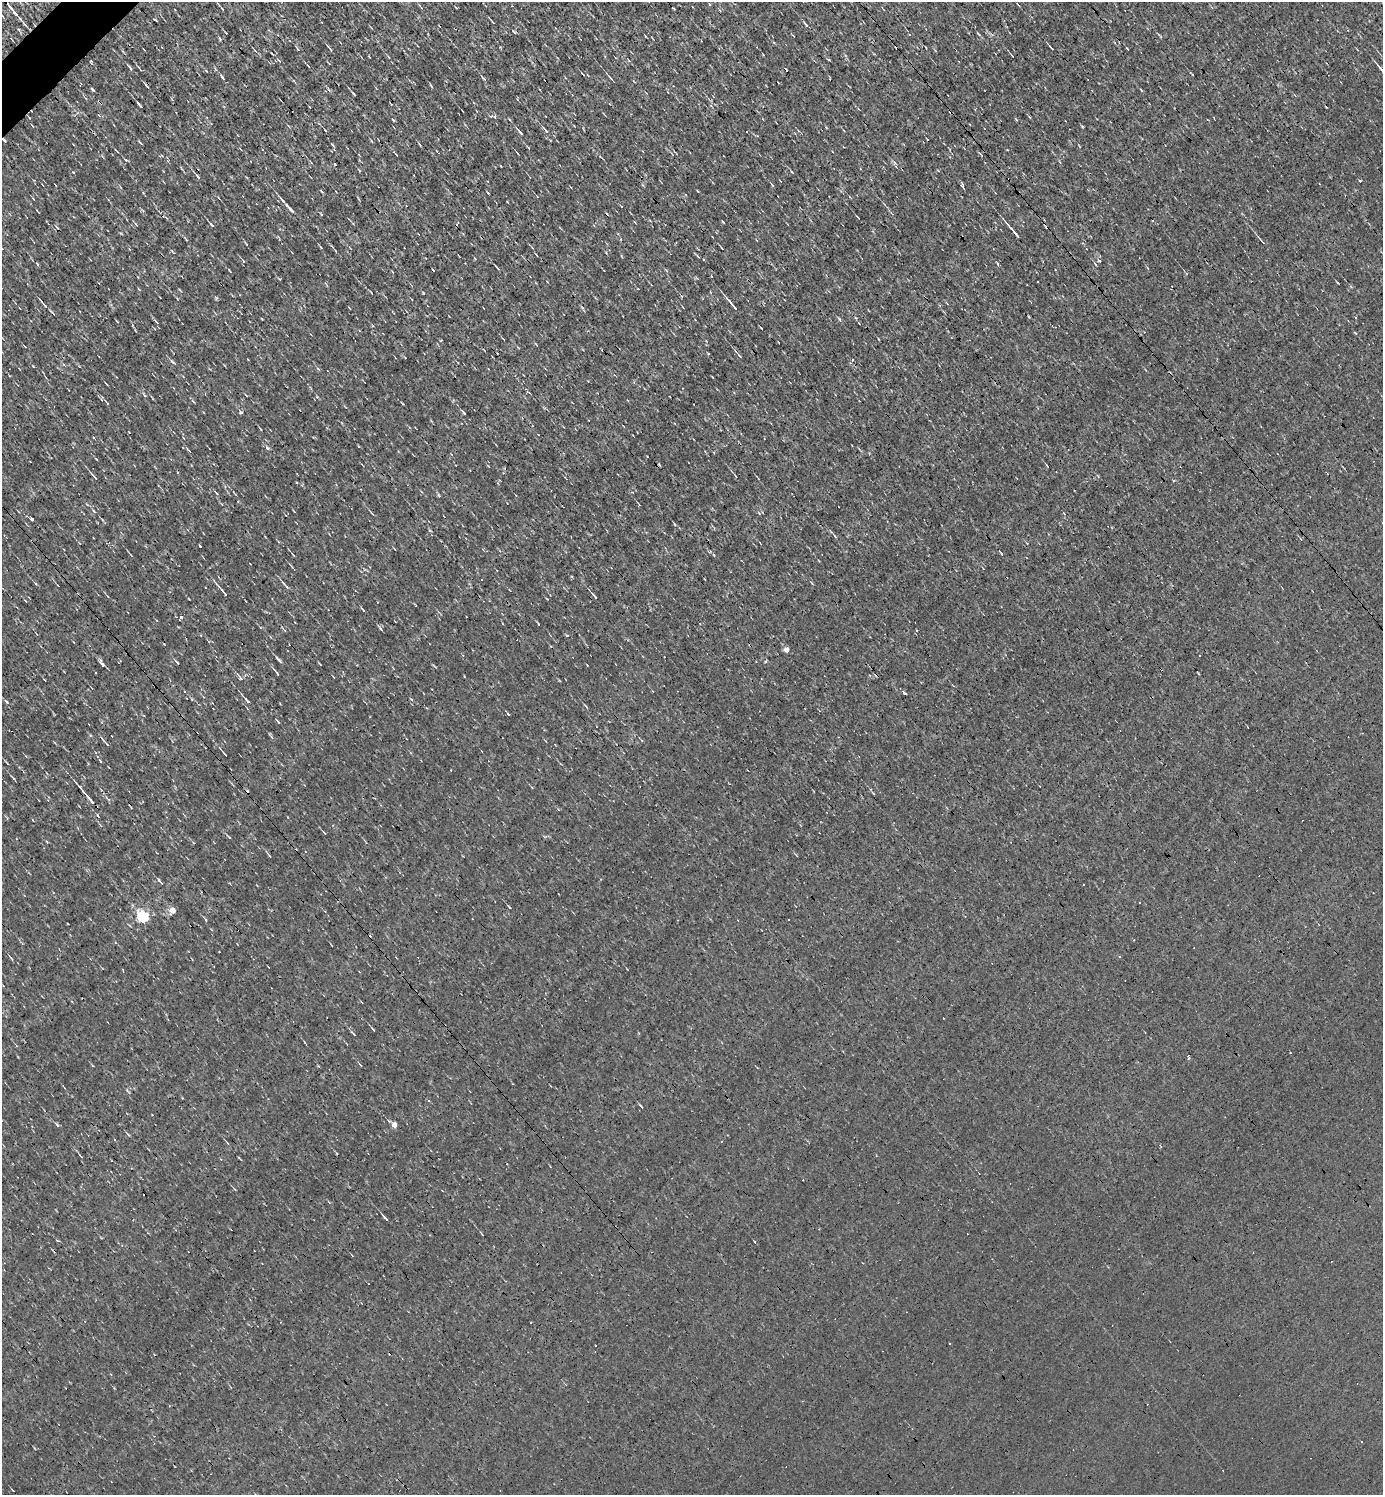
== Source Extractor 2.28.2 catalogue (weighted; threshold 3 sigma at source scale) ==
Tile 11 of 4 x 4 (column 3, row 3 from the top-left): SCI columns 2915-4295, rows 1494-2986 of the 5973 x 5973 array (HDU 1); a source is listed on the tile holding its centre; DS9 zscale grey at full resolution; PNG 1385 x 1497 px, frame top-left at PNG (2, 2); no overlay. Shown black and unused: <1% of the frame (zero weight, under 3 of 4 exposures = <1% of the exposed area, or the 3 px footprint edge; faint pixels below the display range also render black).
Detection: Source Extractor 2.28.2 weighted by HDU 2 'WHT'; one run over the whole footprint, this tile lists its part. Background 9.75e-05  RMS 0.041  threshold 0.185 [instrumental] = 3 sigma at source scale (4.5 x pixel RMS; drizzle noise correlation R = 1.50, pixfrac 1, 0.05/0.05 arcsec/px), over >= 5 px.
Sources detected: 138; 24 cosmic-ray / hot-pixel residue — not listed; the other 114 listed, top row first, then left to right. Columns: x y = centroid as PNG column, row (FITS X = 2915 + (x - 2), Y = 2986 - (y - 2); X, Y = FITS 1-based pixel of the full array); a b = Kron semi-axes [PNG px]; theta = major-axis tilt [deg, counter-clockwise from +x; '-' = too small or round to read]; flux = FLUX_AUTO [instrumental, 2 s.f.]
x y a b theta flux
10 7 21 3 -51 41
222 9 4 2 - 4.7
2 16 4 3 - 3.4
154 19 4 3 - 4.7
493 22 8 2 -49 4.5
1051 48 6 2 -47 5.2
298 49 6 3 -54 5.7
330 49 9 2 -54 6
1012 55 4 2 - 2.8
388 57 5 3 - 4
829 60 5 3 - 3.3
130 68 9 3 -50 7.3
1381 69 12 3 -50 10
583 74 4 2 - 3.8
222 77 9 3 -54 6.9
484 78 7 3 -45 5.9
610 78 9 2 -48 6.4
92 89 5 3 - 5.1
354 94 4 2 - 4.1
139 105 7 2 -51 9.9
495 116 4 3 - 11
763 119 3 2 - 3.5
1016 119 5 3 - 3.2
546 130 11 3 -47 11
520 132 9 3 -49 9.4
4 140 4 3 - 6.6
140 143 5 2 - 4.7
420 144 6 2 -70 4.3
528 147 6 2 -45 3.4
1007 150 3 2 - 3
126 160 5 3 - 4.3
311 162 5 3 - 3.8
895 163 6 4 -70 6.7
73 172 3 2 - 4.4
792 172 4 2 - 3
198 176 6 3 -53 13
772 185 5 3 - 3.7
290 209 15 4 -48 25
892 214 5 3 - 4
858 218 5 2 - 5.1
212 225 5 3 - 5.2
1014 232 22 2 -50 20
1262 241 12 3 -49 8.9
321 247 4 3 - 3.6
722 248 3 2 - 4.3
336 251 4 2 - 2.6
1099 260 4 3 - 18
243 261 5 3 - 3.7
497 268 8 2 -49 6.3
230 271 4 2 - 3.6
732 305 17 3 -50 22
45 306 8 4 -48 8.1
1356 318 3 3 - 7.2
839 319 6 3 -54 5.1
156 322 8 3 -49 6.6
133 325 4 3 - 3.6
536 344 4 3 - 3.1
708 354 3 2 - 4.5
740 356 7 3 -49 5.9
173 362 8 4 -43 7
318 369 5 4 - 4.7
101 399 5 3 - 5
107 403 4 3 - 3.4
241 412 3 3 - 14
463 412 8 3 -50 6.5
189 451 6 3 -47 4.7
96 459 4 2 - 3.2
736 476 4 2 - 2.7
94 477 11 3 -51 8.1
1173 480 4 3 - 4.1
94 511 5 3 - 3.9
372 513 6 3 -48 5.1
32 519 3 3 - 5.8
835 536 4 3 - 4.2
293 555 6 2 -55 4.1
286 586 12 3 -48 10
224 593 14 3 -51 16
595 596 9 3 -52 8.9
364 610 3 3 - 13
181 617 4 3 - 46
786 650 5 4 - 27
279 660 8 3 -49 11
102 663 11 4 -55 11
277 673 5 3 - 4.7
240 678 10 4 -44 9.6
905 694 3 3 - 19
247 701 8 3 -50 11
7 702 5 3 - 5.2
586 707 5 3 - 3.7
278 721 5 3 - 4.3
107 744 7 3 -46 6.9
225 754 6 2 -50 6.2
7 763 4 2 - 3.3
13 778 5 3 - 4.7
873 793 6 3 -45 4.1
88 797 28 3 -50 40
324 833 6 2 -55 3.3
229 837 5 2 - 3.8
160 881 11 3 -51 7.9
1084 884 3 2 - 8.1
509 907 4 2 - 3.6
173 911 5 4 - 57
143 917 6 5 - 460
206 920 5 3 - 4.4
12 959 5 3 - 4.4
373 1029 6 2 -46 4.9
353 1034 7 3 -41 5.2
428 1101 4 3 - 3.6
394 1125 5 4 - 31
721 1141 2 2 - 3.3
81 1156 7 2 -41 4.2
385 1218 9 2 -47 8.7
531 1322 3 2 - 6
949 1343 3 3 - 14
Overlapping masked pixels (flux is a lower limit): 3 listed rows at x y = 10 7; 4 140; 88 797
Isophote crosses this tile's border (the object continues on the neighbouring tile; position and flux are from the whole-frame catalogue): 2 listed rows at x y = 10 7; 1381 69
Unlisted compact peaks at least as high as the median listed source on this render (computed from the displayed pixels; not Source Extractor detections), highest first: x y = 267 448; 200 546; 335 164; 57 1125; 806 25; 514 32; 393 120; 723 222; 380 628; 91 61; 220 39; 488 193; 37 264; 714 555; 1082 127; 33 366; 761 328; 431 86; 438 495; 430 530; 90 735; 962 184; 1127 48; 538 624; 1192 74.